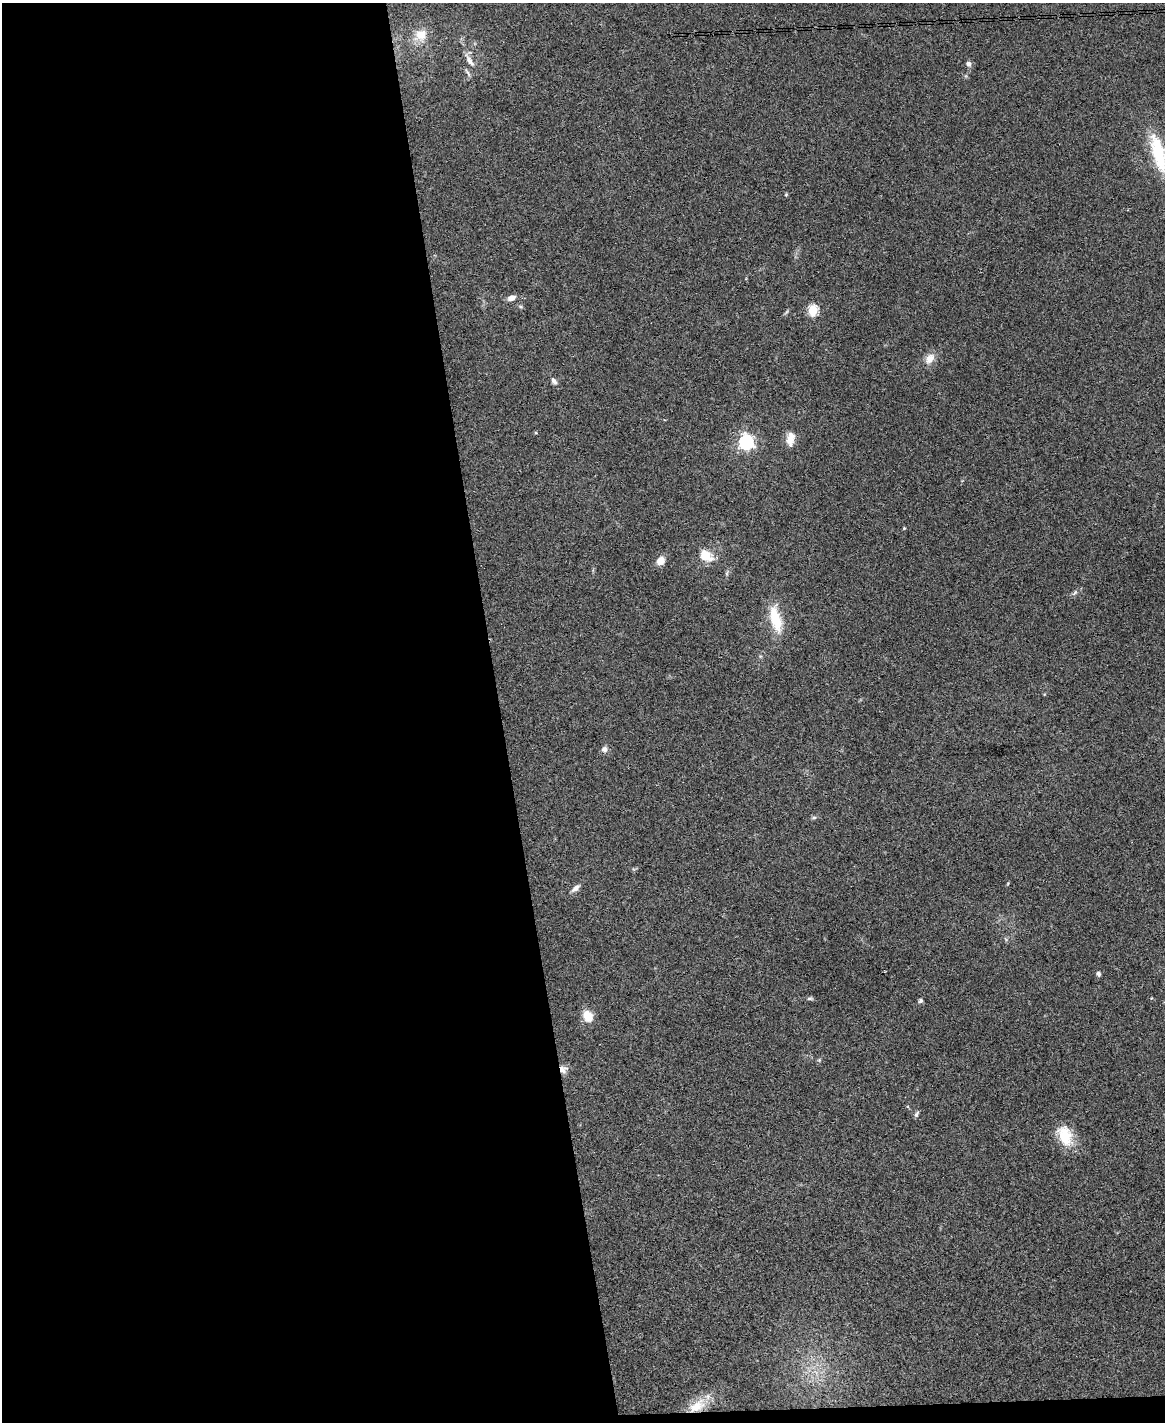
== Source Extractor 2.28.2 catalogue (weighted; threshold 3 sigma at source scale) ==
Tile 9 of 4 x 3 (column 1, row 3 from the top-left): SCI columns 1-1163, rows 240-1659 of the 4653 x 4631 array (HDU 1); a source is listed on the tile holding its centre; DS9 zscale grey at full resolution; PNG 1167 x 1424 px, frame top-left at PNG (2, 3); no overlay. Shown black and unused: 44% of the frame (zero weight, under 3 of 4 exposures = <1% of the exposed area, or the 3 px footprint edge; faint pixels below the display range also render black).
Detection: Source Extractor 2.28.2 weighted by HDU 2 'WHT'; one run over the whole footprint, this tile lists its part. Background 0.0739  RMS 0.0056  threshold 0.025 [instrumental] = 3 sigma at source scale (4.5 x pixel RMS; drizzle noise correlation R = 1.50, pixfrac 1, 0.05/0.05 arcsec/px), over >= 5 px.
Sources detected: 32; all 32 listed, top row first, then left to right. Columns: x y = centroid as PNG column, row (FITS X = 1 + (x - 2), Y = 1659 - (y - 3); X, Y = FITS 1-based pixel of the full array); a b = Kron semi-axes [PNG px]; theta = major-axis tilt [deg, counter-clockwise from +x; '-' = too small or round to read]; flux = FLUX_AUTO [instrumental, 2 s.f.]
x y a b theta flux
421 35 17 15 39 9.9
470 60 21 7 -57 4
968 64 7 6 - 2
468 72 13 3 -57 1.2
1159 154 53 16 -74 29
786 195 5 4 - 0.61
511 298 8 6 23 3.5
521 307 6 4 -18 0.77
813 310 5 5 - 42
786 312 9 3 45 0.89
930 359 16 11 52 5.2
554 381 12 6 -51 2.2
536 433 4 3 - 0.52
791 439 18 9 83 5.8
746 442 6 6 - 160
904 528 3 3 - 0.61
706 555 17 12 -35 9.4
660 561 9 7 53 5.7
1075 592 11 4 50 1.3
775 619 35 13 -77 17
604 749 8 8 - 2.3
814 817 6 4 1 0.91
575 888 12 6 41 2.7
1098 974 6 5 - 1.4
810 998 8 4 5 1
921 1001 5 5 - 1.2
587 1016 12 9 -63 9.3
819 1060 5 5 - 0.69
563 1069 10 10 - 3.5
916 1114 8 4 58 1.2
1065 1136 28 17 -69 15
697 1406 27 14 31 13
Overlapping masked pixels (flux is a lower limit): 2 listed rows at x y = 563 1069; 697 1406
Isophote crosses this tile's border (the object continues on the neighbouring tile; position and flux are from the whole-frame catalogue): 1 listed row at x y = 1159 154